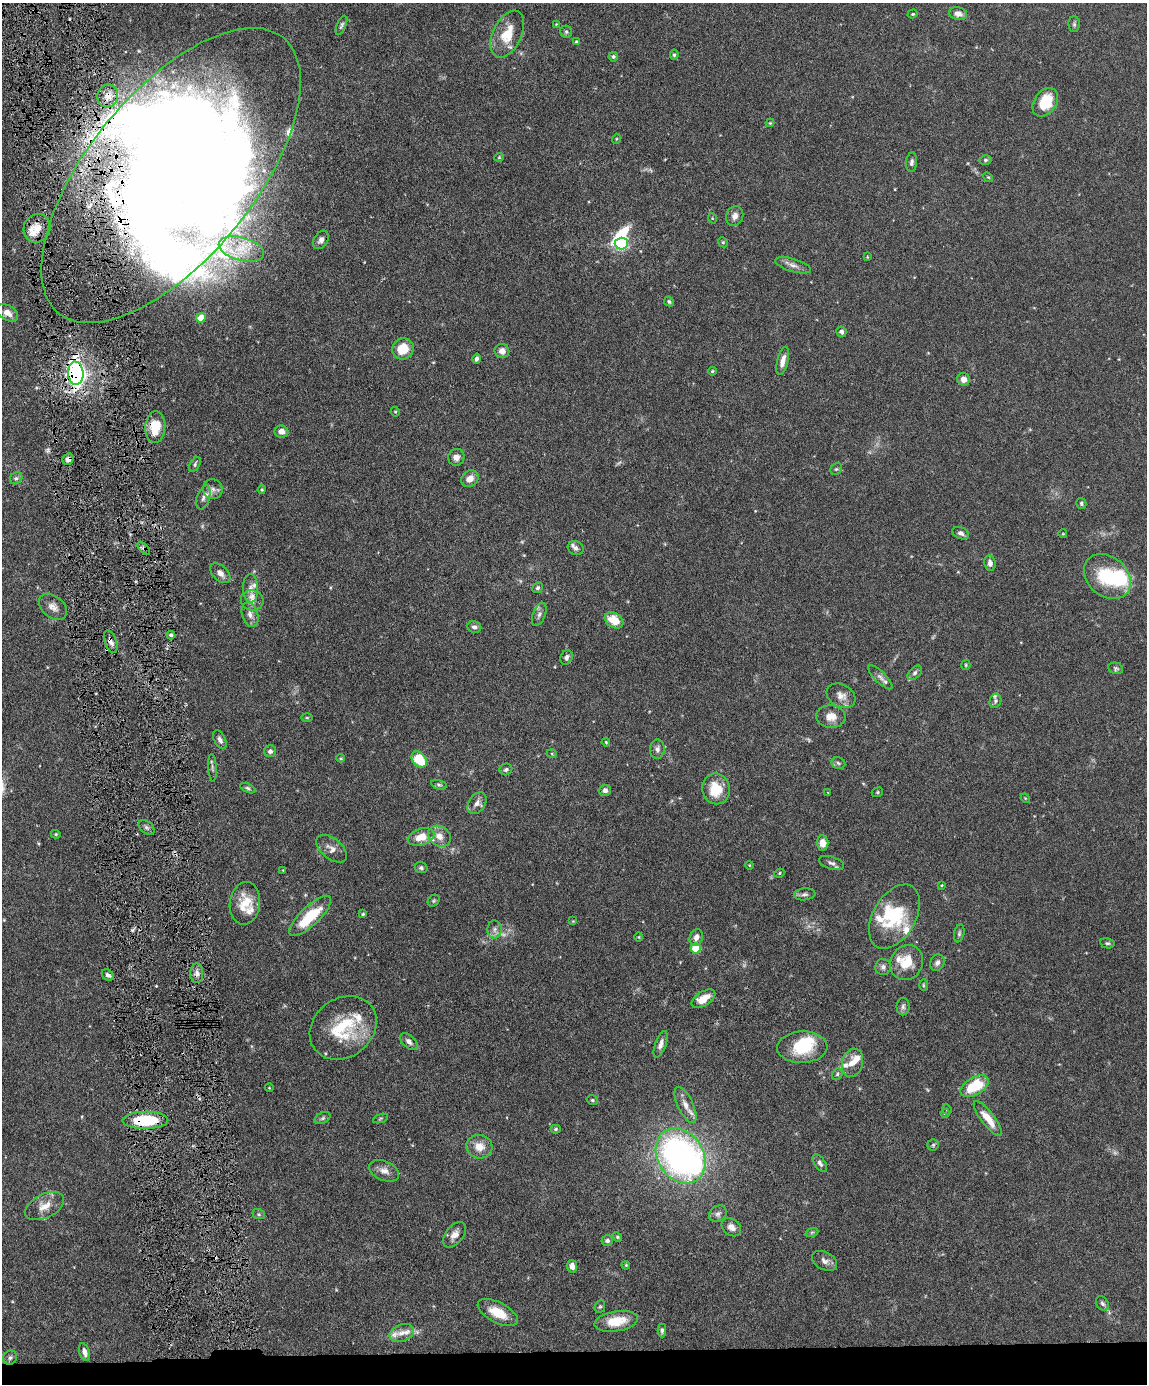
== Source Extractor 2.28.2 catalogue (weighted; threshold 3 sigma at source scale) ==
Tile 11 of 4 x 3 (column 3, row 3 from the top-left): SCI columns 2294-3438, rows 239-1620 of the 4586 x 4516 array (HDU 1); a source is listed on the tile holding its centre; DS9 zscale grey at full resolution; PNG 1149 x 1386 px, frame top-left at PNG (2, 3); each listed source drawn as its Kron ellipse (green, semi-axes under 4 px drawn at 4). Shown black and unused: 3% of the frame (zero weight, under 4 of 8 exposures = <1% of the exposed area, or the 3 px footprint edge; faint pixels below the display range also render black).
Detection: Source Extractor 2.28.2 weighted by HDU 2 'WHT'; one run over the whole footprint, this tile lists its part. Background 0.0981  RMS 0.0031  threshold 0.0127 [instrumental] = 3 sigma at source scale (4.09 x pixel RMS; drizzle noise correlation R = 1.36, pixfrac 0.8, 0.05/0.05 arcsec/px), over >= 5 px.
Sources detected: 209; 7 too faint to see at this stretch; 9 inside a brighter object's white glare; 1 cosmic-ray / hot-pixel residue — neither listed nor drawn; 22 inside a brighter listed object's ellipse — not listed separately; the other 170 listed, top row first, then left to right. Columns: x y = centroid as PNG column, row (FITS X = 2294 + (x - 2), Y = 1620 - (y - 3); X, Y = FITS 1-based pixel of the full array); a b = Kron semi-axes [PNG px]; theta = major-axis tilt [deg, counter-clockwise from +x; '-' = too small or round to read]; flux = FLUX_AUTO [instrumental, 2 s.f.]
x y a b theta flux
913 14 5 4 - 0.33
958 14 9 6 -14 1.6
556 24 3 3 - 0.18
1074 24 8 5 -90 0.6
341 25 10 4 67 0.62
566 32 6 6 - 0.59
507 34 25 14 64 7.1
576 42 4 3 - 0.42
674 55 5 4 - 0.51
613 57 5 4 - 0.65
108 96 11 10 - 3.1
1045 102 16 11 55 8.7
770 123 4 4 - 0.26
616 139 5 3 - 0.25
499 157 5 4 - 0.29
985 160 6 4 14 0.47
912 162 9 5 85 0.84
171 175 178 83 51 510
988 177 5 4 - 0.3
735 216 10 8 67 1.6
712 218 5 3 - 0.24
37 228 14 13 - 4.2
321 240 10 7 58 1.4
723 242 5 4 - 0.36
621 243 6 6 - 51
241 249 23 11 -15 5.4
867 257 3 3 - 0.22
793 265 18 6 -17 1.6
669 302 5 4 - 0.51
7 313 12 7 -31 2.1
201 318 5 4 - 4.3
841 332 5 5 - 0.75
403 349 11 10 - 5.9
502 351 7 7 - 1.8
476 359 5 4 - 0.72
783 361 14 5 77 2.1
712 371 4 3 - 0.31
76 373 11 8 -86 85
964 379 6 6 - 1.8
395 412 5 4 - 0.32
155 427 16 10 86 6.4
281 431 7 6 - 1.7
456 457 8 8 - 1.7
68 459 6 5 - 1.4
195 464 8 5 59 0.6
836 469 6 5 - 0.49
16 478 7 5 41 0.57
470 479 9 7 40 2.4
213 489 10 9 - 1.6
262 490 4 3 - 0.34
203 497 12 6 70 1.3
1081 503 5 5 - 0.48
961 533 8 5 -24 1
1063 534 4 3 - 0.2
144 548 8 3 -46 0.57
576 548 8 7 - 0.81
990 563 8 5 -82 1.3
220 573 12 7 -44 1.7
1107 576 26 19 -41 15
250 588 14 7 -87 1.6
538 588 5 5 - 0.59
252 600 11 10 - 1.9
53 607 16 10 -40 2
250 614 13 8 -72 1.8
539 614 12 6 69 1.1
614 620 10 7 -33 5
474 627 7 6 - 0.89
171 635 4 4 - 0.56
111 642 12 6 -70 1.6
566 657 7 6 - 1.1
966 665 5 4 - 0.35
1116 668 7 5 -13 0.58
915 673 8 5 45 0.74
880 677 16 5 -45 1.2
841 696 15 11 -30 2.3
995 701 7 5 70 0.56
831 716 14 11 -5 2.9
307 718 6 4 0 0.35
220 740 10 5 -64 0.93
606 742 4 3 - 0.27
657 749 9 7 87 1.1
270 751 6 6 - 0.91
552 754 5 3 - 0.25
341 758 4 4 - 0.28
419 759 9 6 -48 9.2
838 763 7 6 - 0.63
212 768 14 4 -87 0.7
506 769 6 5 - 0.56
439 785 8 4 -13 0.54
248 788 8 4 -25 0.56
716 789 15 14 - 7.2
605 790 6 5 - 1.1
877 792 6 4 23 0.4
828 793 3 3 - 0.2
1025 798 5 3 - 0.25
477 803 12 8 55 1.7
147 827 9 6 -39 0.71
56 834 5 4 - 0.34
439 836 12 9 -35 2.4
421 837 14 8 18 4.4
823 843 7 6 - 2.6
331 849 18 10 -38 2.2
831 863 13 6 -18 1.1
749 865 4 3 - 0.24
421 868 6 5 - 0.65
283 870 3 3 - 0.19
779 873 5 4 - 0.36
942 885 3 2 - 0.22
805 894 11 6 6 0.84
434 901 6 5 - 0.44
245 903 21 15 84 6.1
363 914 4 3 - 0.38
310 916 27 9 43 11
894 916 35 21 60 14
573 921 4 4 - 0.28
495 929 9 7 89 1.2
959 933 9 5 78 0.58
639 937 5 3 - 0.23
696 937 8 6 71 1.4
1107 943 7 5 -13 0.48
696 948 5 5 - 13
907 963 18 16 58 6.1
937 963 8 7 - 0.99
883 967 8 7 - 0.99
197 973 10 6 89 1.3
108 975 6 5 - 0.89
923 985 6 3 -90 0.3
703 999 13 7 32 3.9
903 1007 9 6 89 0.85
343 1028 36 29 37 16
409 1041 10 6 -43 1.2
661 1044 14 5 70 1.3
802 1047 25 15 2 11
852 1063 14 10 74 3.1
837 1074 6 5 - 0.47
974 1086 15 8 31 11
269 1088 4 3 - 0.19
592 1100 6 4 -15 0.43
685 1105 20 7 -64 2.6
947 1109 5 4 - 0.29
945 1113 4 4 - 0.27
323 1118 8 5 28 0.59
380 1118 8 3 19 0.36
988 1119 21 6 -52 4.4
145 1120 23 8 1 16
556 1129 5 4 - 0.45
933 1145 6 5 - 0.48
479 1147 13 11 -15 3.6
681 1156 29 22 -57 95
820 1163 10 5 -55 0.94
384 1171 15 9 -23 2.2
44 1206 21 12 26 3.7
259 1214 6 5 - 0.42
718 1214 9 7 37 0.92
731 1227 10 8 -36 1.6
812 1232 6 4 19 0.44
454 1235 14 9 51 2.1
617 1237 5 4 - 0.36
607 1241 6 5 - 0.81
824 1261 13 8 -28 1.4
626 1265 4 3 - 0.31
572 1266 6 5 - 1.9
1102 1303 8 5 -56 0.68
600 1307 6 5 - 0.4
498 1313 22 10 -27 5.7
616 1321 22 10 9 6.7
662 1330 7 4 -90 0.62
402 1333 13 8 22 1.8
85 1352 9 5 -72 1.4
10 1358 7 6 - 0.81
Overlapping masked pixels (flux is a lower limit): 9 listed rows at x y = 108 96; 171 175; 37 228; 76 373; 68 459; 144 548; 111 642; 197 973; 145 1120
Isophote crosses this tile's border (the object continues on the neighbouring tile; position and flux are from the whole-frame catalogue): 1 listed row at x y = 171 175